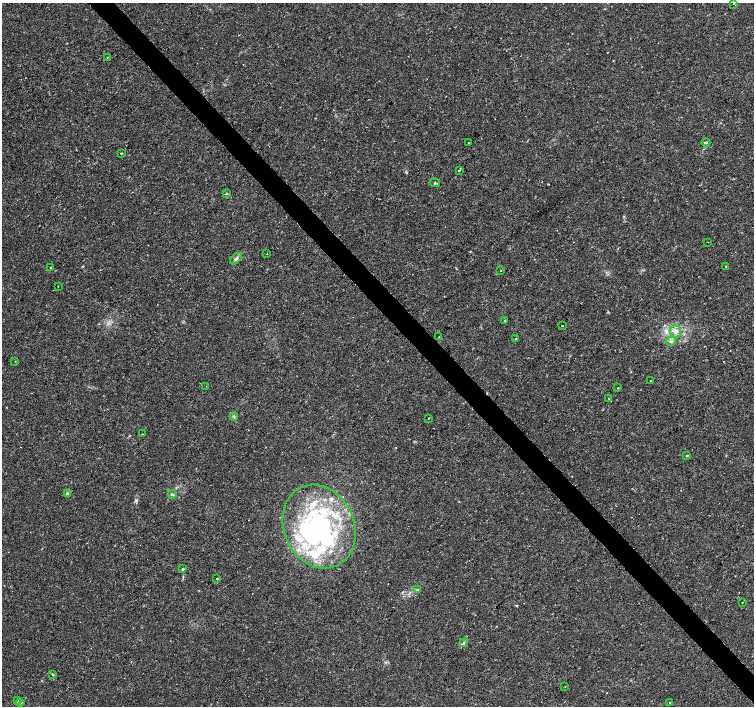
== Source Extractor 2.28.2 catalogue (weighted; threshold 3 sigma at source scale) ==
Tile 6 of 4 x 4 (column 2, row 2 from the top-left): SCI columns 1504-3006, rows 2960-4366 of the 6017 x 5985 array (HDU 1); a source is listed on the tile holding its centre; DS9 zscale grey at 2 x 2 block average (1 PNG px = mean of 2 x 2 image px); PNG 756 x 708 px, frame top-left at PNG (2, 3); each listed source drawn as its Kron ellipse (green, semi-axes under 4 px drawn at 4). Shown black and unused: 4% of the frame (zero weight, under 2 of 3 exposures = <1% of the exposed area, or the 3 px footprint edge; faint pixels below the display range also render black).
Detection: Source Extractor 2.28.2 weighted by HDU 2 'WHT'; one run over the whole footprint, this tile lists its part. Background 0.0308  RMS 0.0036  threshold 0.0164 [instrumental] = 3 sigma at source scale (4.5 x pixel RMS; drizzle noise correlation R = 1.50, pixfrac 1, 0.0396/0.0396 arcsec/px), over >= 5 px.
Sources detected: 58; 4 inside a brighter object's white glare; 1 cosmic-ray / hot-pixel residue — neither listed nor drawn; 10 inside a brighter listed object's ellipse — not listed separately; the other 43 listed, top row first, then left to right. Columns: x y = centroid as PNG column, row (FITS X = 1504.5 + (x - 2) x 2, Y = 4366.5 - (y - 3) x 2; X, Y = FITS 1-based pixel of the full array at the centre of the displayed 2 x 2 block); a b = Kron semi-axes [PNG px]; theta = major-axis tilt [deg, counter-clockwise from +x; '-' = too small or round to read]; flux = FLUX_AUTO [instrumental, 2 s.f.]
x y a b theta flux
734 4 2 2 - 1.4
107 57 2 2 - 0.92
468 143 2 2 - 1.4
706 143 4 3 - 0.91
121 153 2 2 - 0.74
459 170 2 2 - 3.5
435 183 5 3 - 0.96
227 194 3 2 - 0.57
708 242 2 2 - 0.4
267 254 2 2 - 0.43
236 259 7 4 42 2.2
726 266 2 2 - 1.3
50 268 2 2 - 1.2
501 271 2 2 - 0.37
58 286 2 2 - 0.31
504 320 3 2 - 0.7
563 325 2 2 - 1.2
675 331 6 5 - 3.7
439 337 2 2 - 0.29
515 339 2 2 - 1
671 341 5 3 - 1.9
15 361 2 2 - 0.37
651 380 2 2 - 0.45
206 386 2 2 - 0.31
618 388 2 2 - 0.65
609 398 2 2 - 0.56
234 417 4 3 - 1.2
429 418 2 2 - 0.94
142 434 2 2 - 1.1
687 455 3 3 - 0.7
67 493 2 2 - 2.3
172 494 4 3 - 1.2
319 527 43 35 -65 140
183 569 2 2 - 1.4
217 578 2 2 - 1.2
418 589 4 2 - 0.72
742 602 2 2 - 0.46
464 643 4 3 - 1.1
52 674 4 2 - 0.68
565 686 2 2 - 0.66
17 701 3 3 - 0.73
669 702 2 2 - 0.82
21 703 4 2 - 0.68
Isophote crosses this tile's border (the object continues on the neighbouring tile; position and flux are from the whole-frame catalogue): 1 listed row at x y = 734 4
Diffuse or blended objects may show on this block-average render without a row.